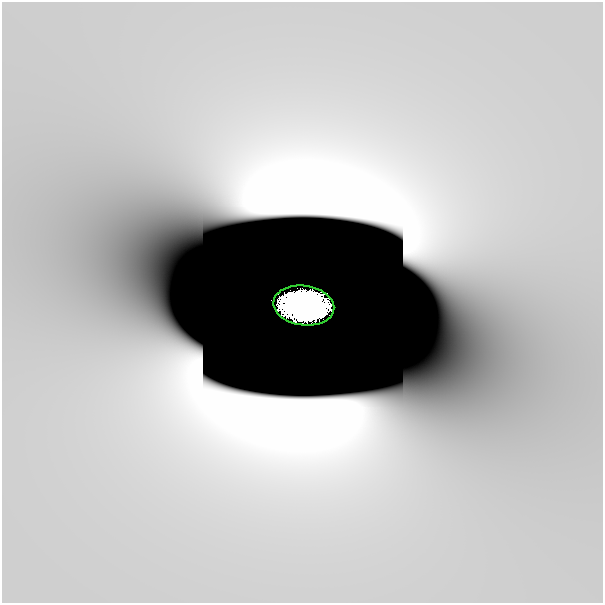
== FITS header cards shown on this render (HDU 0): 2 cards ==
NAXIS1  =                  601
NAXIS2  =                  601

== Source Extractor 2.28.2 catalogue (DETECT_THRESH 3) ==
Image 601 x 601 px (HDU 0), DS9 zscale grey, 1 PNG px = 1 image px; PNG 605 x 605 px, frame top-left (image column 1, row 601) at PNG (2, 2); each listed source drawn as its Kron ellipse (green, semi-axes under 4 px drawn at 4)
Background 5.08e-11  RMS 5.2e-11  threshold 1.55e-10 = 3 sigma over >= 5 px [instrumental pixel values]
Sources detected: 6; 5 with non-positive FLUX_AUTO (blend fragments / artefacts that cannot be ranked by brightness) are neither listed nor drawn; the other 1 listed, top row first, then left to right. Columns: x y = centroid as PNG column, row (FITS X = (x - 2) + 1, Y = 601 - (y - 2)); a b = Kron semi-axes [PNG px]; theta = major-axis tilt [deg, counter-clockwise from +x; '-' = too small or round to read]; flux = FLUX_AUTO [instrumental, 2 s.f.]
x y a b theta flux
304 306 30 20 -8 19
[5 non-positive-flux detections neither listed nor drawn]